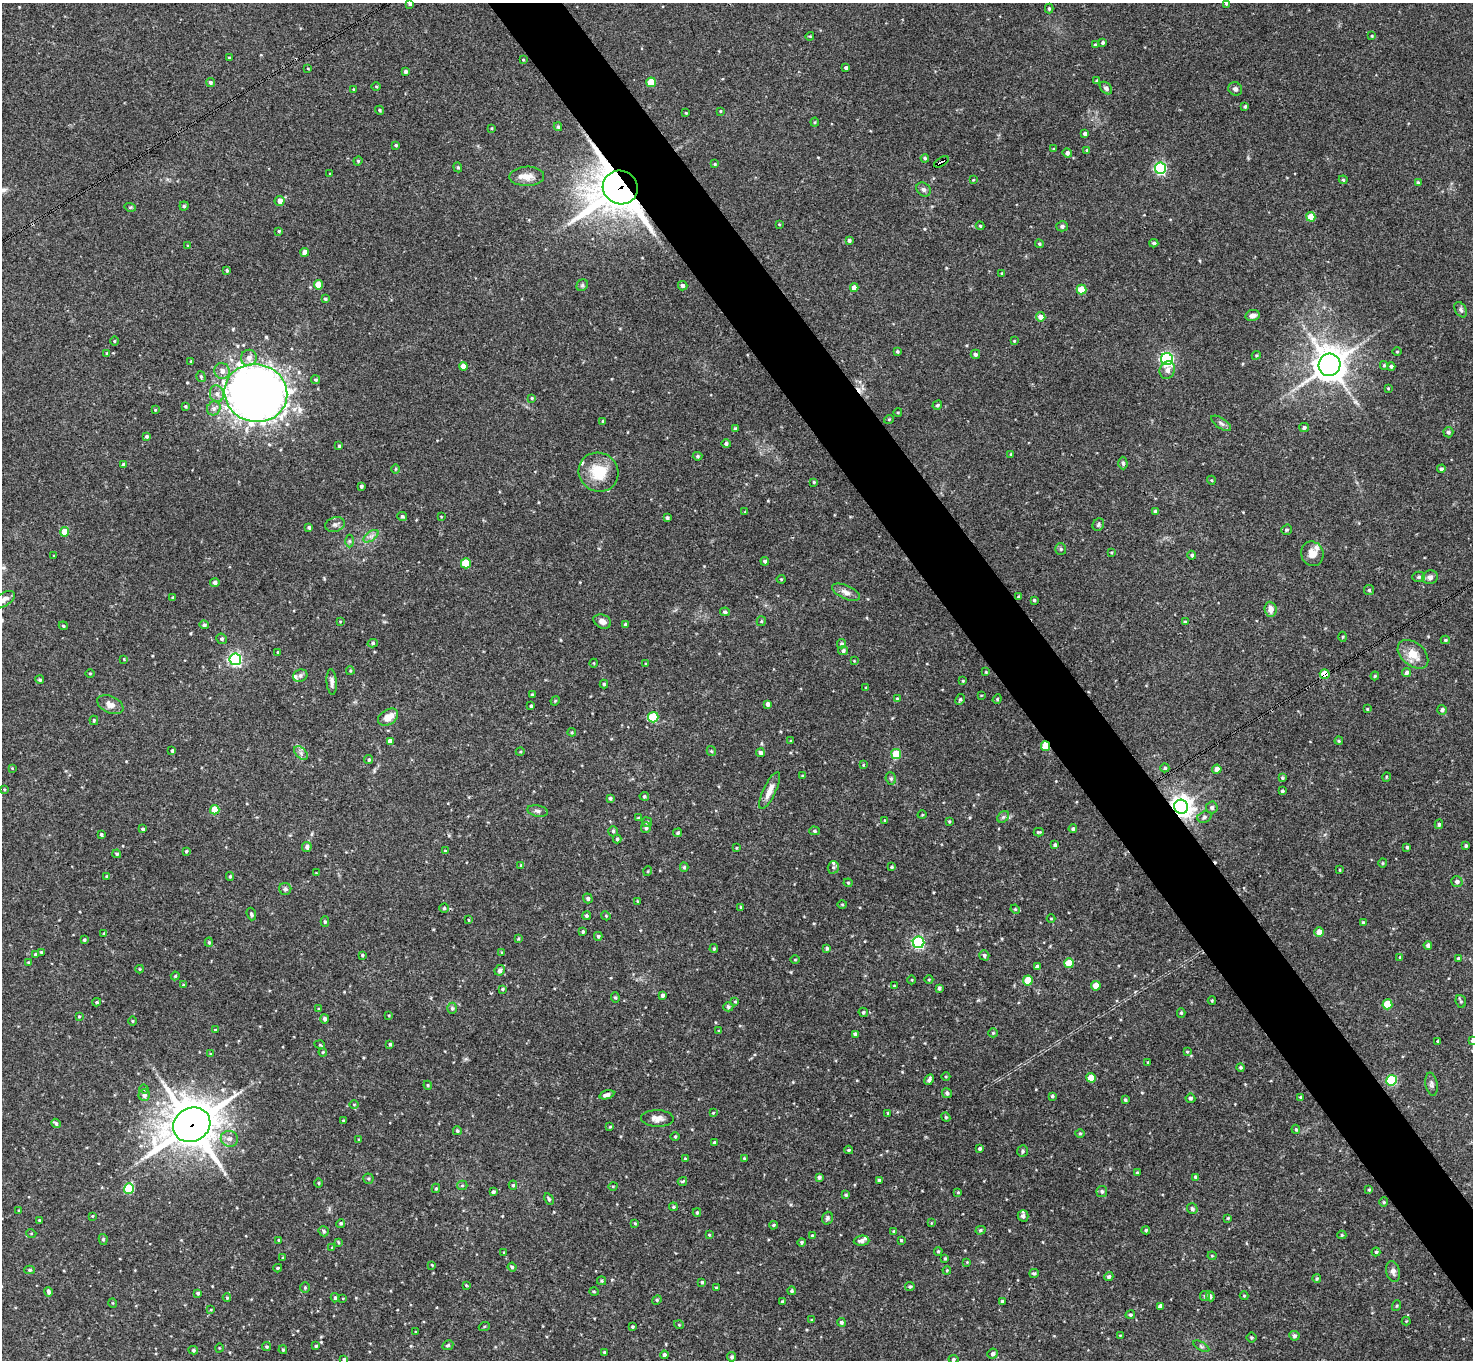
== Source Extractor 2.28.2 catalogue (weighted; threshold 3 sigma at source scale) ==
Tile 6 of 4 x 4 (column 2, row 2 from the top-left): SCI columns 1472-2942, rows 2870-4227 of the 5886 x 5878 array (HDU 1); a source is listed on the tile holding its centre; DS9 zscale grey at full resolution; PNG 1475 x 1362 px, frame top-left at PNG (2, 3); each listed source drawn as its Kron ellipse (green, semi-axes under 4 px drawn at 4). Shown black and unused: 5% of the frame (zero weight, under 3 of 4 exposures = <1% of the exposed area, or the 3 px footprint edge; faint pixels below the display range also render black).
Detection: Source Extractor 2.28.2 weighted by HDU 2 'WHT'; one run over the whole footprint, this tile lists its part. Background 0.092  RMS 0.0056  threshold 0.0254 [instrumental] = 3 sigma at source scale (4.5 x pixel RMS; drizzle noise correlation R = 1.50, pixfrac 1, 0.05/0.05 arcsec/px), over >= 5 px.
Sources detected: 486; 2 cosmic-ray / hot-pixel residue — neither listed nor drawn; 6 inside a brighter listed object's ellipse — not listed separately; the other 478 listed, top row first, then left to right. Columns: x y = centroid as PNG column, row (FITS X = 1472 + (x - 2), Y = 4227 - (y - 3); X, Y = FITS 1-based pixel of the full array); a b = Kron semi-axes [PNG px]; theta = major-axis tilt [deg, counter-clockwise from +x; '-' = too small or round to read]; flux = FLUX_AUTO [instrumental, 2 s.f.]
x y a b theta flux
1226 3 4 3 - 0.75
410 4 4 3 - 1
1049 9 5 4 - 0.82
810 36 4 3 - 0.48
1372 36 4 3 - 0.61
1103 43 4 3 - 1
1095 45 3 3 - 0.68
229 58 4 3 - 0.49
523 60 3 3 - 0.49
308 68 3 2 - 0.38
846 68 4 3 - 1.2
405 72 4 4 - 1.4
1097 81 3 3 - 0.74
210 82 5 4 - 1.2
651 82 5 4 - 17
376 87 4 3 - 0.55
1106 88 7 5 -46 1.5
354 89 4 3 - 0.56
1235 89 7 6 - 1.7
1245 106 4 3 - 0.86
380 110 4 4 - 0.78
720 111 3 3 - 0.47
686 113 4 2 - 0.42
815 122 4 4 - 0.62
558 127 4 3 - 0.87
491 128 4 3 - 0.52
1085 134 4 4 - 1.7
396 145 3 3 - 0.58
1054 149 4 3 - 0.49
1087 150 4 4 - 0.65
1067 153 5 4 - 1.6
925 158 4 4 - 0.84
358 161 5 4 - 0.67
941 162 8 3 32 6.4
715 164 4 4 - 0.59
458 167 5 4 - 0.76
1160 168 5 5 - 83
330 174 3 2 - 0.35
527 176 17 9 2 5.7
973 180 4 2 - 0.35
1343 180 4 4 - 0.7
1418 183 4 3 - 1.2
620 187 18 16 -27 1900
923 189 8 6 -43 1.6
280 201 5 5 - 3.8
184 206 4 4 - 0.86
130 207 6 3 -17 0.63
1311 217 5 4 - 7.1
779 224 3 3 - 0.49
980 226 4 4 - 0.7
1062 226 6 5 - 1.2
279 231 3 3 - 0.6
849 240 4 4 - 1.1
1154 243 4 4 - 1.2
1039 244 4 4 - 0.75
188 246 4 3 - 0.6
305 252 4 4 - 4.7
227 270 4 4 - 0.88
1002 273 3 3 - 0.48
318 285 5 4 - 12
582 285 6 5 - 0.95
683 286 5 4 - 1.4
854 288 4 4 - 4
1081 290 5 5 - 16
325 299 4 4 - 0.83
1461 310 8 5 -61 1.2
1253 315 7 5 11 2.5
1041 317 4 4 - 4.7
114 341 5 3 - 0.48
1014 341 3 3 - 0.47
897 351 4 4 - 0.86
1397 351 5 3 - 0.5
107 353 4 3 - 0.69
975 354 5 4 - 1.1
1256 355 4 4 - 0.63
249 358 8 8 - 3.2
1167 359 6 6 - 120
191 361 3 3 - 0.66
1329 365 11 11 - 980
1384 365 4 3 - 0.72
463 366 4 4 - 4.1
1391 366 4 4 - 1
1167 370 9 7 66 3
222 371 8 7 - 3.1
201 377 5 4 - 0.94
315 380 4 4 - 0.69
1388 388 4 2 - 0.4
256 393 31 29 -13 800
217 394 8 7 - 2.5
532 398 3 3 - 0.59
937 405 5 4 - 0.91
185 406 3 3 - 0.66
214 408 7 6 - 1.8
155 410 3 3 - 0.48
898 412 4 3 - 0.48
889 419 5 3 - 0.45
603 421 3 3 - 0.68
1221 423 11 5 -34 1.7
1304 428 5 4 - 1.1
735 429 3 3 - 0.93
1448 432 5 5 - 1.2
147 436 4 3 - 0.97
726 444 4 4 - 1.2
339 446 3 3 - 0.93
1011 454 3 3 - 0.56
698 456 5 4 - 0.88
1123 463 6 4 -89 0.95
124 465 3 3 - 1.3
395 469 5 3 - 0.55
1441 469 4 3 - 1.2
599 472 20 19 - 17
1211 480 4 3 - 0.49
814 482 4 3 - 0.65
361 486 3 3 - 1
1155 511 4 3 - 0.94
745 512 4 3 - 0.48
402 516 5 4 - 0.89
441 516 4 2 - 0.33
667 518 4 3 - 0.95
335 524 10 7 16 1.8
1098 525 6 5 - 1.2
309 527 3 3 - 1.1
1286 530 5 5 - 0.9
65 532 4 4 - 13
371 536 9 4 37 1.9
349 541 6 4 -90 0.82
1061 549 6 5 - 0.93
1111 552 4 3 - 0.46
1312 554 12 11 - 6
1192 555 4 4 - 1.1
54 556 3 2 - 0.41
765 561 4 4 - 1.3
466 563 5 5 - 18
1419 577 6 5 - 0.91
1430 577 8 6 20 1.9
781 579 4 4 - 0.59
215 582 4 4 - 1.6
1369 590 5 5 - 0.9
846 592 15 6 -24 3.3
1019 597 4 3 - 0.94
173 598 3 3 - 0.73
3 600 13 6 31 3.6
1034 600 3 3 - 0.75
1271 609 7 6 - 4.1
725 612 5 4 - 1.1
340 621 4 3 - 0.41
602 621 9 6 -24 2.9
761 621 5 4 - 0.71
1185 622 4 3 - 0.62
204 625 4 4 - 1.2
626 625 4 4 - 1.2
63 626 4 3 - 0.79
1343 637 5 3 - 0.58
222 639 5 5 - 1.1
1445 640 4 4 - 0.71
373 643 5 4 - 0.91
841 644 5 4 - 0.87
843 651 5 4 - 1.3
277 652 4 2 - 0.45
1413 654 18 11 -41 8.6
124 659 3 3 - 0.41
235 659 6 5 - 110
854 661 4 4 - 0.45
594 663 4 3 - 0.42
646 664 3 3 - 0.64
350 671 4 3 - 0.6
986 672 4 4 - 0.5
1407 672 5 4 - 1.4
90 673 4 3 - 0.5
1325 674 5 4 - 12
300 676 7 6 - 1.8
1375 676 4 3 - 0.65
40 680 4 4 - 0.89
963 681 3 2 - 0.53
332 682 13 5 -85 2.2
604 684 4 4 - 0.74
866 688 4 3 - 0.62
532 694 3 3 - 0.57
981 695 3 2 - 0.37
897 699 4 4 - 0.71
960 699 6 4 63 0.86
997 699 5 4 - 0.65
555 701 5 4 - 0.54
768 704 4 3 - 1.7
110 705 14 8 -25 4.3
531 706 3 3 - 0.76
1367 709 3 3 - 0.5
1442 710 5 5 - 1.4
388 717 11 7 32 6.1
653 717 5 5 - 29
94 720 4 3 - 0.72
572 732 4 4 - 0.56
390 741 4 4 - 3.1
791 741 3 3 - 0.51
1339 741 4 4 - 0.59
1045 746 5 4 - 15
172 751 3 3 - 0.77
711 751 5 4 - 0.72
520 752 4 3 - 0.52
301 753 8 5 -46 1.6
760 753 4 4 - 1.7
896 754 5 5 - 19
369 760 4 4 - 0.98
863 765 4 2 - 0.37
12 768 3 3 - 0.41
1165 768 4 4 - 1.1
1217 769 4 4 - 3.5
802 776 4 3 - 0.69
1386 777 5 3 - 0.46
891 778 6 5 - 1.1
1282 778 4 3 - 0.68
4 789 3 3 - 0.48
770 790 20 6 65 4.9
1282 791 3 3 - 0.85
644 796 5 4 - 0.88
610 798 4 3 - 0.87
1181 807 7 7 - 430
1212 807 6 6 - 1.3
215 810 5 4 - 12
538 811 10 5 -10 1.6
922 815 4 3 - 0.44
1003 817 6 5 - 1
1204 817 7 5 19 1.3
638 818 3 3 - 0.64
885 820 4 3 - 0.48
949 821 3 3 - 0.59
647 822 5 5 - 1
1439 824 5 4 - 0.9
646 828 5 5 - 1.5
143 829 3 3 - 1
1073 829 4 4 - 1.1
613 831 5 4 - 0.97
815 831 5 4 - 0.9
1039 832 5 3 - 0.68
678 833 4 4 - 0.81
101 834 3 3 - 0.93
617 839 4 4 - 1
1055 845 4 4 - 1.4
1466 846 4 3 - 0.77
307 847 5 4 - 1.8
1407 847 4 3 - 0.72
736 848 3 2 - 0.41
186 851 3 3 - 0.7
445 851 4 4 - 0.5
117 854 4 3 - 0.82
1383 863 4 4 - 0.61
521 865 4 3 - 0.48
684 867 4 4 - 0.87
833 867 6 5 - 1.2
892 867 4 3 - 0.79
1340 870 3 2 - 0.44
648 871 5 3 - 0.47
316 873 2 2 - 0.36
107 876 4 4 - 0.71
230 876 4 4 - 0.77
1457 881 5 5 - 1.7
848 883 4 4 - 0.58
285 889 6 6 - 1.1
588 898 5 4 - 1.2
637 901 4 2 - 0.43
842 904 5 3 - 0.53
741 907 4 4 - 0.56
444 908 4 4 - 0.81
1015 909 5 4 - 0.53
251 914 6 4 -72 1.1
586 916 4 4 - 1.1
606 916 5 3 - 0.5
1051 919 4 3 - 0.4
468 920 3 2 - 0.47
325 922 5 4 - 0.8
1363 922 4 3 - 0.57
583 932 3 3 - 0.78
1319 932 5 4 - 4.4
104 933 3 3 - 0.4
598 936 4 4 - 0.8
518 939 3 3 - 0.54
84 940 4 4 - 0.92
209 942 4 4 - 0.74
919 942 6 5 - 84
1428 945 4 4 - 1.4
827 948 4 3 - 0.94
714 949 4 3 - 0.75
41 952 3 3 - 0.59
502 952 4 3 - 0.46
36 954 4 4 - 1.1
362 955 3 3 - 0.71
984 955 5 4 - 1.2
1400 957 4 3 - 0.54
1458 958 4 3 - 0.62
795 960 5 3 - 0.45
28 962 3 3 - 0.48
1069 963 5 5 - 15
1037 966 4 4 - 1.1
140 969 4 4 - 0.55
500 970 5 5 - 1.8
175 976 4 4 - 0.65
929 979 4 3 - 0.51
912 980 4 3 - 0.43
1028 980 5 5 - 15
183 985 4 3 - 0.5
894 986 4 3 - 0.57
1096 986 5 5 - 7.9
939 988 4 3 - 1.1
502 989 3 3 - 0.64
662 995 4 3 - 1.2
615 998 5 4 - 0.82
735 1001 3 3 - 0.57
1212 1001 4 3 - 0.66
1461 1001 6 5 - 0.94
97 1002 4 3 - 0.8
1387 1004 5 5 - 19
728 1007 5 4 - 0.82
452 1008 5 5 - 1
318 1009 4 3 - 0.58
863 1012 5 4 - 1
1181 1013 5 4 - 0.77
389 1015 3 2 - 0.43
79 1016 4 3 - 0.52
324 1019 4 4 - 1.7
132 1021 4 3 - 0.49
215 1030 4 3 - 0.55
719 1031 3 3 - 0.52
993 1033 5 4 - 0.64
855 1034 4 4 - 2.1
1472 1040 4 3 - 0.94
1438 1041 3 3 - 0.72
390 1044 4 4 - 0.66
320 1045 5 3 - 0.5
323 1052 4 4 - 0.61
1187 1052 4 3 - 0.54
210 1054 4 3 - 0.6
1148 1062 3 3 - 0.52
1240 1067 4 4 - 0.89
946 1076 4 3 - 0.53
1091 1078 5 4 - 10
929 1080 6 3 60 1.3
1391 1080 5 5 - 41
1432 1084 11 6 -80 1.7
428 1085 4 4 - 0.65
144 1089 5 4 - 0.64
947 1093 5 5 - 1.5
144 1095 6 5 - 2.1
607 1095 8 4 16 2.2
1052 1096 3 3 - 0.89
1300 1097 4 3 - 0.49
1190 1098 5 4 - 1.1
1125 1100 3 3 - 0.83
354 1105 4 3 - 0.44
713 1113 4 3 - 0.44
888 1113 4 4 - 0.66
946 1117 4 4 - 0.68
657 1118 16 8 -1 3.9
343 1121 3 3 - 0.53
56 1123 5 4 - 1.1
192 1125 19 16 30 1900
610 1127 4 4 - 0.53
1296 1129 4 3 - 0.78
457 1131 4 4 - 0.92
1080 1133 5 3 - 0.58
675 1136 5 3 - 0.55
229 1139 8 8 - 3.1
359 1139 3 2 - 0.47
714 1142 3 3 - 0.63
980 1148 3 3 - 0.98
849 1150 4 3 - 0.69
1022 1151 6 5 - 0.95
744 1158 3 2 - 0.64
685 1159 4 4 - 0.86
1137 1172 4 3 - 0.6
819 1177 4 3 - 1.2
1196 1177 4 3 - 1.1
368 1179 5 5 - 0.8
879 1180 4 3 - 1.4
682 1181 5 3 - 0.7
319 1183 4 3 - 0.55
462 1185 5 4 - 0.75
513 1185 4 4 - 0.9
613 1186 5 3 - 0.46
436 1188 4 4 - 0.74
129 1189 5 5 - 29
1369 1190 4 3 - 0.66
1102 1191 5 5 - 1.2
493 1192 4 3 - 1.1
958 1192 4 3 - 0.55
846 1195 4 3 - 0.77
549 1199 6 3 -61 1.1
1384 1202 4 4 - 0.65
673 1207 4 4 - 0.72
1192 1209 5 5 - 1.3
19 1210 4 3 - 0.51
697 1212 4 3 - 0.89
92 1216 4 4 - 0.47
1023 1216 6 5 - 1.2
827 1218 6 5 - 1.3
1228 1218 4 4 - 0.54
39 1220 4 3 - 0.48
341 1223 4 4 - 0.91
635 1223 4 4 - 0.53
931 1223 4 2 - 0.36
773 1225 4 3 - 0.69
981 1230 5 4 - 0.83
1146 1230 4 4 - 0.83
324 1231 5 5 - 1
894 1231 4 3 - 0.74
31 1233 5 3 - 0.5
709 1235 3 3 - 0.48
1342 1235 4 4 - 0.75
812 1236 4 4 - 0.89
103 1239 5 4 - 0.84
279 1240 3 2 - 0.51
901 1240 3 3 - 0.42
862 1241 8 5 4 2
338 1242 3 3 - 0.53
801 1242 4 4 - 0.81
332 1248 4 3 - 0.53
938 1251 4 3 - 0.69
504 1252 4 3 - 0.41
1376 1252 4 4 - 0.81
1212 1256 4 4 - 0.57
283 1258 3 3 - 0.56
945 1258 3 2 - 0.59
967 1262 4 4 - 0.45
432 1265 4 3 - 0.5
512 1267 4 4 - 0.73
278 1268 4 3 - 0.82
30 1270 5 4 - 1
947 1270 4 3 - 0.47
1393 1271 10 7 -76 2.3
1034 1273 5 4 - 0.79
1109 1277 4 4 - 1.2
1317 1279 4 4 - 0.76
602 1281 4 4 - 0.72
702 1282 3 3 - 0.74
466 1285 4 3 - 0.48
716 1287 4 2 - 0.47
910 1287 5 4 - 0.86
305 1288 5 4 - 0.72
792 1291 4 4 - 0.98
48 1292 5 3 - 1.3
594 1292 5 3 - 0.5
198 1293 4 4 - 1.1
1205 1296 5 5 - 0.86
1210 1296 5 4 - 1.2
1244 1296 4 4 - 0.62
227 1298 4 3 - 0.78
335 1298 4 3 - 0.88
343 1298 4 2 - 0.36
657 1300 5 4 - 0.69
1003 1301 4 3 - 1.2
782 1302 4 3 - 1
113 1303 5 3 - 0.45
1160 1306 4 4 - 2
1396 1306 5 3 - 0.59
211 1310 4 2 - 0.44
1130 1315 5 4 - 0.91
812 1320 4 3 - 0.55
1406 1321 4 4 - 0.47
841 1322 4 4 - 1.2
679 1325 5 3 - 0.46
484 1327 5 3 - 0.53
632 1327 3 3 - 0.69
415 1332 4 3 - 0.41
1120 1335 4 2 - 0.39
1294 1336 5 5 - 1.3
1251 1338 5 5 - 0.74
448 1345 6 4 27 0.91
316 1346 3 3 - 0.86
1201 1346 9 4 -30 0.97
267 1347 4 4 - 0.76
219 1348 4 3 - 0.43
193 1350 5 4 - 0.95
283 1350 4 3 - 0.77
604 1352 3 3 - 0.61
992 1354 5 5 - 1.3
664 1355 4 4 - 1.5
732 1357 4 4 - 1.2
344 1359 3 3 - 0.73
953 1359 5 4 - 0.9
Overlapping masked pixels (flux is a lower limit): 6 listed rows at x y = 941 162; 620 187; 1325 674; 1045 746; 1181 807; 192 1125
Isophote crosses this tile's border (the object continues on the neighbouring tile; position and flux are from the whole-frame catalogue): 5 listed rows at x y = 1226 3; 410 4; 3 600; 1472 1040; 344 1359